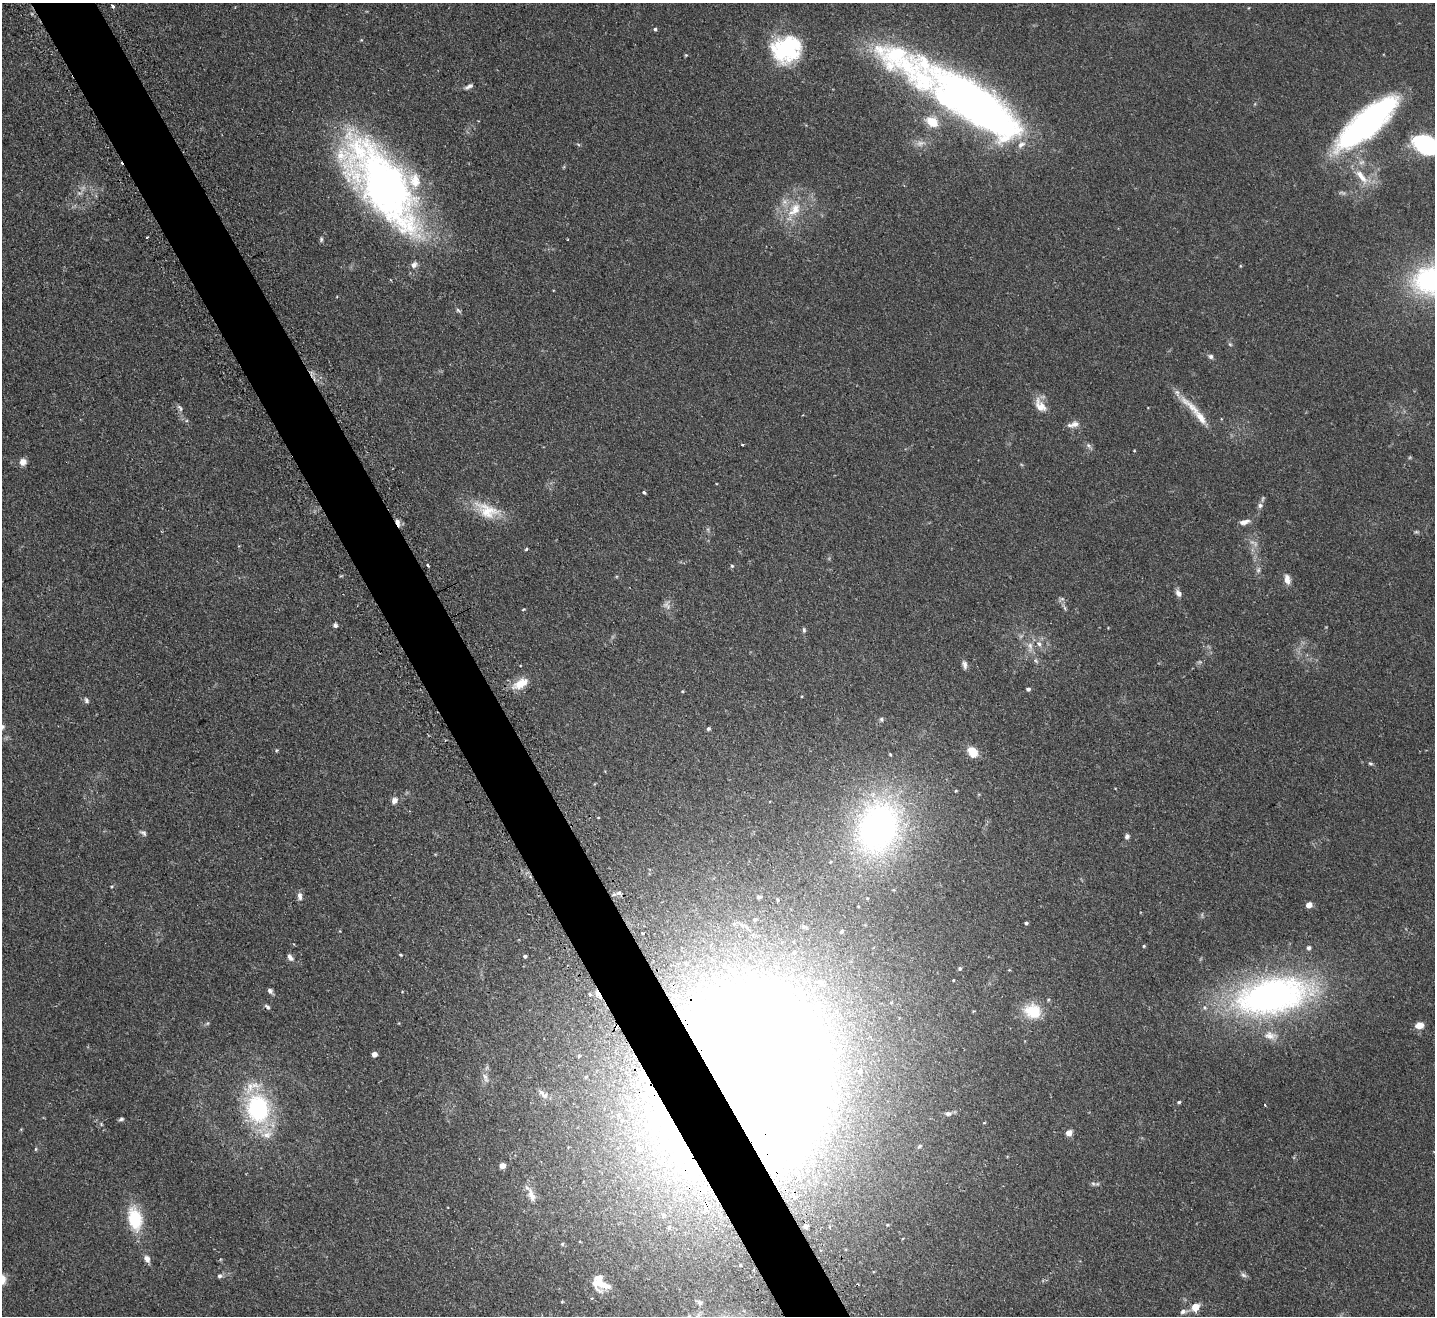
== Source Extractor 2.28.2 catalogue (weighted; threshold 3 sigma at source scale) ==
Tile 11 of 4 x 4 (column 3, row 3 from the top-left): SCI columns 2901-4333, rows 1514-2827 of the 5799 x 5790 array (HDU 1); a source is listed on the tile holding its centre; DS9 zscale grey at full resolution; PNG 1437 x 1318 px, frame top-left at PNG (2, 3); no overlay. Shown black and unused: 5% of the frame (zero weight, under 2 of 3 exposures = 4% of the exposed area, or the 3 px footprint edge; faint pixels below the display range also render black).
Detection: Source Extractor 2.28.2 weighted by HDU 2 'WHT'; one run over the whole footprint, this tile lists its part. Background 0.11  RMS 0.0074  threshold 0.0335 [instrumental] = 3 sigma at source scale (4.5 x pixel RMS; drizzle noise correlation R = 1.50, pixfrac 1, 0.05/0.05 arcsec/px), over >= 5 px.
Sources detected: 146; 4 too faint to see at this stretch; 3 inside a brighter object's white glare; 1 cosmic-ray / hot-pixel residue — not listed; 12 inside a brighter listed object's ellipse — not listed separately; the other 126 listed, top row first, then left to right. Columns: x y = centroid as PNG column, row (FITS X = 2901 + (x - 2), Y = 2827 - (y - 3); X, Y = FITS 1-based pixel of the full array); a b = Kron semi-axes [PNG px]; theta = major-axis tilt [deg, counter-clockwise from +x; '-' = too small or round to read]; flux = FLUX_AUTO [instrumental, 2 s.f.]
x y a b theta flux
655 29 5 4 - 1.1
786 49 30 26 21 69
686 55 4 4 - 0.77
469 86 12 5 30 2.3
974 105 115 36 -36 450
932 122 14 10 -31 14
1367 123 65 21 41 200
578 144 6 4 -20 0.84
1426 145 23 15 -25 120
1361 176 26 9 -51 11
382 184 112 46 -54 370
794 210 25 15 51 19
321 239 7 5 89 1.3
1240 266 5 3 - 0.69
1433 280 53 36 10 120
458 310 9 4 -41 1.4
1230 344 6 5 - 1.1
1211 356 7 6 - 1.8
1040 406 21 11 -53 9.3
180 408 12 5 -58 2.1
1195 411 58 9 -48 17
1073 424 16 7 14 4.6
743 445 3 3 - 0.72
1089 446 11 4 -45 1.9
23 462 8 8 - 4.4
644 492 4 3 - 1.5
1260 505 8 7 - 2.1
487 510 38 19 -25 23
398 522 11 5 -68 3.6
1244 522 13 6 14 4.2
1416 532 8 4 -7 1.1
526 549 3 3 - 1.7
428 565 4 3 - 0.97
732 566 5 4 - 1.1
1258 570 8 6 75 2
1287 579 12 7 -80 4.9
1178 593 9 6 -57 3.5
1061 599 10 5 35 1.8
666 605 13 7 48 3.5
1064 607 11 3 -61 1.8
523 609 4 3 - 0.72
335 625 6 5 - 1.8
804 630 7 5 -89 1.5
1039 644 9 7 -60 3.5
1030 646 13 6 -85 4.5
1036 661 9 4 -35 1.5
965 665 11 5 -83 2.9
520 683 23 12 30 11
1028 689 4 4 - 2
682 691 4 4 - 0.7
86 700 8 6 -66 1.8
881 719 7 5 -77 1.3
708 729 5 4 - 1.3
276 750 4 4 - 0.79
972 752 10 8 -51 14
890 754 5 3 - 0.83
1370 763 7 4 -6 1.1
956 791 4 3 - 0.73
394 800 9 7 55 3.5
598 817 4 3 - 0.55
878 827 68 53 70 230
143 833 10 6 -32 1.8
1127 836 7 5 67 2.1
112 886 5 4 - 0.8
619 893 8 6 0 2.8
300 896 11 6 -84 3.1
759 897 5 5 - 1.6
778 900 5 3 - 0.92
1309 905 5 4 - 8.7
754 920 6 5 - 1.5
1026 923 4 3 - 1.3
842 931 5 4 - 1.3
643 933 3 3 - 1
1144 946 4 4 - 0.67
1308 948 5 5 - 1.9
794 953 7 6 - 2.3
400 955 4 3 - 0.77
525 956 4 3 - 1.4
290 957 9 6 -53 3
960 968 5 5 - 1.3
953 980 3 3 - 0.57
270 991 7 5 -46 2.1
589 994 4 2 - 0.79
598 994 9 4 -55 19
1272 996 92 43 11 270
267 1007 9 5 -40 1.7
1032 1011 23 19 -15 22
207 1024 6 4 20 1
1419 1025 9 7 10 7
374 1054 4 4 - 4.1
579 1056 4 3 - 0.82
860 1071 7 6 - 1.6
746 1076 87 66 -83 5800
485 1077 14 7 -63 4.1
586 1077 5 4 - 0.88
541 1093 11 7 -48 2.9
1179 1102 4 3 - 1
1265 1105 3 2 - 1.1
258 1109 30 23 -72 94
631 1111 7 5 -68 1.7
948 1114 8 6 -4 2.1
618 1115 6 5 - 1.4
121 1119 6 4 10 1.4
670 1122 18 10 -77 17
984 1123 5 3 - 0.57
101 1124 6 3 -72 0.78
1069 1133 5 4 - 10
919 1146 6 4 25 0.99
36 1149 6 4 89 0.79
502 1166 5 4 - 5.3
1093 1184 8 6 -37 1.7
531 1194 24 8 -64 6.8
135 1219 22 13 -78 35
806 1226 6 6 - 2.9
669 1227 6 6 - 1.9
562 1244 5 5 - 0.84
147 1259 9 6 -60 4
740 1265 4 4 - 1.1
753 1269 4 3 - 1.1
1243 1275 9 5 -37 2
220 1276 6 6 - 1.8
598 1281 22 16 -79 12
562 1302 5 3 - 0.68
700 1303 7 7 - 2.4
1195 1307 8 7 - 9.7
1183 1312 11 6 8 2.6
Overlapping masked pixels (flux is a lower limit): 5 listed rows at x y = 398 522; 598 994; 746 1076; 670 1122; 753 1269
Isophote crosses this tile's border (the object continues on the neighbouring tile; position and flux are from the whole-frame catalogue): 2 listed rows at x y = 1426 145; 1433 280